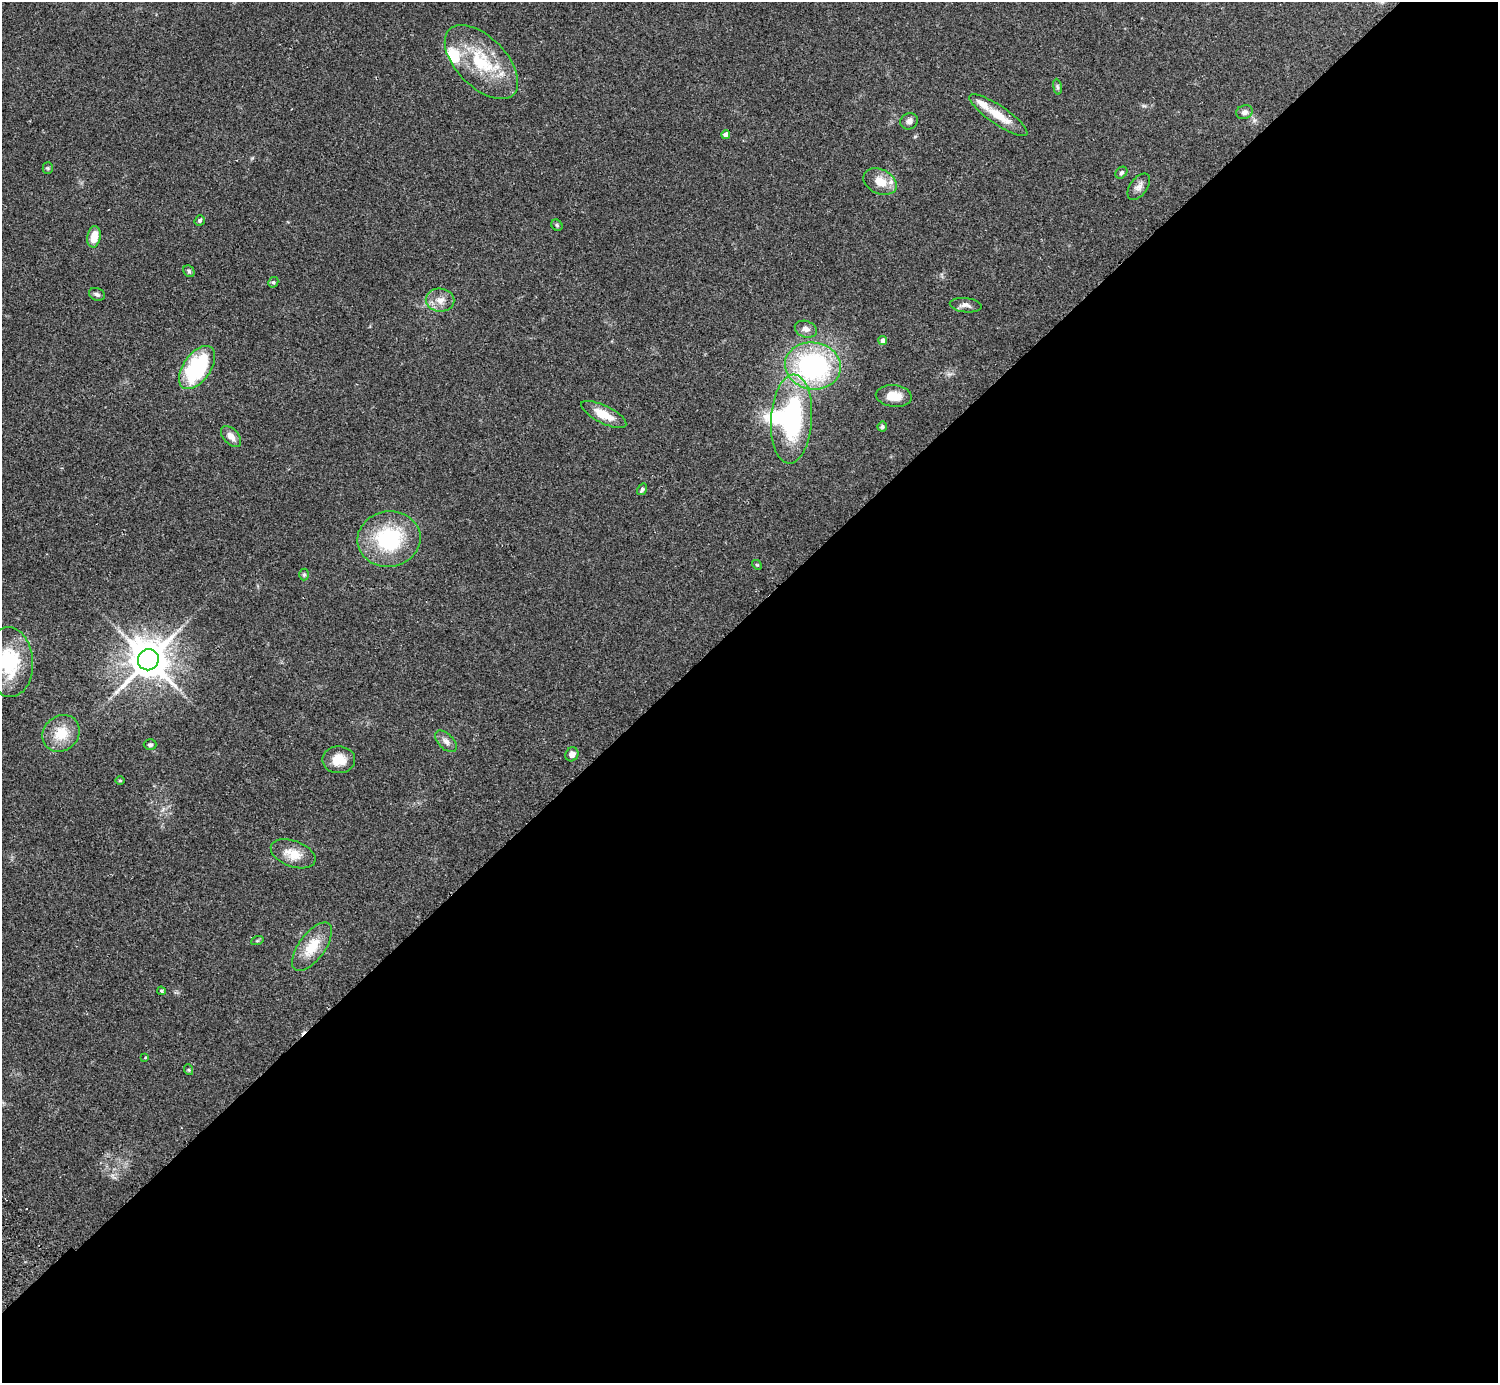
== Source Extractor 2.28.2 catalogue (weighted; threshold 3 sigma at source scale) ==
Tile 12 of 4 x 4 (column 4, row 3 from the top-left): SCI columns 4530-6025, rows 1587-2967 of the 6072 x 6073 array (HDU 1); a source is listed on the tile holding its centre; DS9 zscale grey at full resolution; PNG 1500 x 1385 px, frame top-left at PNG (2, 2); each listed source drawn as its Kron ellipse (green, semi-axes under 4 px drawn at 4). Shown black and unused: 55% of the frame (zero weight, under 2 of 3 exposures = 3% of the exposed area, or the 3 px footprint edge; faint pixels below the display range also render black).
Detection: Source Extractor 2.28.2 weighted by HDU 2 'WHT'; one run over the whole footprint, this tile lists its part. Background 0.0731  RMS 0.0082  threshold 0.037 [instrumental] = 3 sigma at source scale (4.5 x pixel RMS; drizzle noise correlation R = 1.50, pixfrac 1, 0.05/0.05 arcsec/px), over >= 5 px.
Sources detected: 51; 1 inside a brighter object's white glare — neither listed nor drawn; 5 inside a brighter listed object's ellipse — not listed separately; the other 45 listed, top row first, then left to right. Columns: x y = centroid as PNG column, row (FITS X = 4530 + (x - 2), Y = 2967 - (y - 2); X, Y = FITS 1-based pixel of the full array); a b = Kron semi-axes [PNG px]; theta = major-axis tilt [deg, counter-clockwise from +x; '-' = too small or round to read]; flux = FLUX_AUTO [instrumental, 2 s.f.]
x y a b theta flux
481 62 46 25 -46 46
1057 87 8 4 -81 1.4
1244 112 8 7 - 3.2
998 115 34 9 -34 16
909 121 9 8 - 3.4
726 135 4 4 - 7.1
48 168 5 5 - 1
1121 173 7 5 45 1.6
880 182 17 12 -25 13
1139 187 15 8 53 4.6
200 220 5 4 - 1.3
557 225 6 5 - 1.1
94 237 11 6 79 12
189 271 6 5 - 1.3
273 282 5 5 - 1.2
97 294 8 6 -21 2
440 300 14 11 -1 8
966 305 16 7 -6 4.1
806 329 11 8 -18 4.4
883 341 4 4 - 5.4
813 366 28 23 -9 140
197 368 25 13 55 68
894 396 18 10 -6 11
604 414 25 8 -26 14
792 419 44 20 87 110
882 426 5 5 - 1.4
231 436 12 7 -47 5.3
642 489 6 4 57 1.7
389 539 31 28 8 69
757 565 5 4 - 0.84
304 575 6 5 - 1.2
148 660 11 10 - 2400
9 662 35 23 -86 51
61 733 20 17 42 18
446 741 13 7 -44 4
150 745 6 5 - 1.6
572 754 7 6 - 3.8
339 760 16 13 0 14
120 781 4 3 - 0.67
293 854 23 13 -20 13
257 941 6 4 19 0.96
312 947 28 13 54 19
161 991 4 3 - 0.99
145 1058 3 2 - 0.83
189 1070 5 3 - 0.9
Isophote crosses this tile's border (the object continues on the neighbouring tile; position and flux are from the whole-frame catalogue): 1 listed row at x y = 9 662